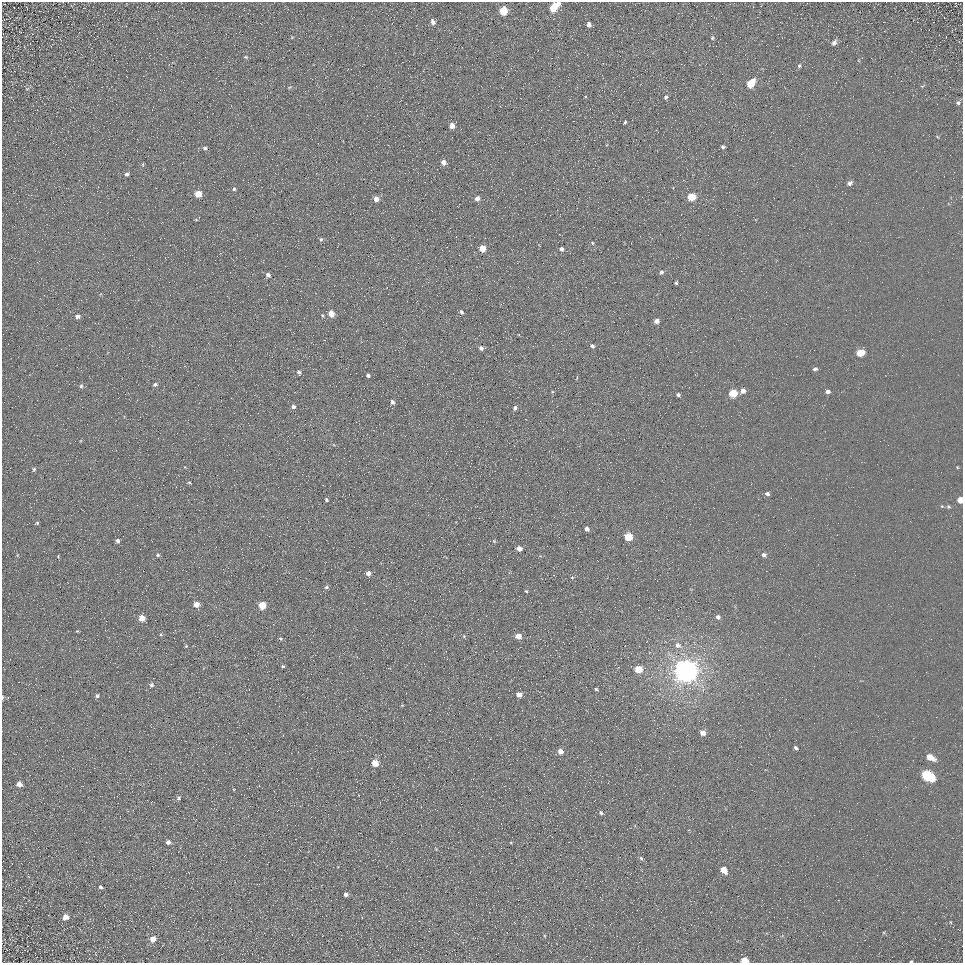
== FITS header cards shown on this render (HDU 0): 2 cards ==
NAXIS1  =                  961
NAXIS2  =                  961

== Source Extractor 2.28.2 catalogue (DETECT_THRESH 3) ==
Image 961 x 961 px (HDU 0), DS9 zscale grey, 1 PNG px = 1 image px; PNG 965 x 965 px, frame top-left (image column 1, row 961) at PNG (2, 2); no overlay
Background 5.14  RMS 7.8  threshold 23.3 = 3 sigma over >= 5 px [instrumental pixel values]
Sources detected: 112; all 112 listed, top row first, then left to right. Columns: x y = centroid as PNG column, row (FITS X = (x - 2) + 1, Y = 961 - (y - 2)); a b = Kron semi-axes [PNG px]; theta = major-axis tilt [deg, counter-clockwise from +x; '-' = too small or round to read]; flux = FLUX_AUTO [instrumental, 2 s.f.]
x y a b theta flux
558 3 5 4 - 2500
553 8 6 5 - 15000
503 11 6 5 - 19000
433 22 6 5 - 2100
589 25 5 4 - 2000
712 38 5 5 - 750
834 43 6 5 - 2100
246 57 5 4 - 580
799 66 5 4 - 880
751 83 7 5 53 16000
666 98 7 5 74 1500
958 103 6 6 - 1200
625 122 4 3 - 710
452 126 4 4 - 4700
723 147 4 4 - 1100
205 148 5 5 - 1200
444 162 5 5 - 2900
127 174 5 4 - 1200
849 183 6 5 - 1500
234 189 4 4 - 850
198 194 5 5 - 11000
691 197 5 5 - 17000
376 199 5 5 - 4100
477 199 5 4 - 2900
196 220 5 3 - 410
321 239 5 4 - 900
592 243 5 4 - 720
482 248 5 5 - 11000
562 249 5 4 - 1800
661 272 6 5 - 1300
268 275 5 4 - 1700
676 283 3 3 - 760
461 312 5 4 - 960
331 314 5 4 - 7500
77 316 5 4 - 2000
322 316 5 4 - 610
657 321 4 4 - 3300
592 346 5 5 - 1300
481 348 5 5 - 1700
860 353 6 4 17 10000
302 360 2 2 - 540
815 369 5 4 - 1300
299 372 6 4 -47 1100
368 376 5 4 - 1200
155 384 5 4 - 1200
81 386 6 5 - 950
743 391 5 5 - 3000
552 392 5 4 - 510
827 392 5 4 - 1900
733 393 5 5 - 21000
678 394 4 3 - 1300
392 402 5 4 - 1700
293 407 6 5 - 1400
515 408 6 5 - 1300
957 467 4 3 - 430
34 469 5 4 - 670
189 482 4 3 - 500
767 494 5 4 - 1600
326 500 4 3 - 850
960 500 5 4 - 5000
263 516 2 2 - 2800
37 523 4 4 - 690
587 529 5 4 - 2000
628 537 5 5 - 18000
118 541 4 4 - 1500
494 541 5 3 - 580
519 548 5 4 - 2800
158 555 5 4 - 870
764 555 5 5 - 1700
58 556 4 3 - 380
368 573 5 5 - 2400
572 577 5 3 - 440
326 587 5 4 - 970
526 591 5 4 - 540
196 604 5 4 - 5300
262 605 5 5 - 15000
718 617 5 5 - 1500
142 618 5 4 - 7600
161 634 5 3 - 460
464 636 5 3 - 530
518 636 5 5 - 5400
281 639 6 3 -31 630
678 645 9 8 - 2600
186 646 4 3 - 460
283 666 3 3 - 810
638 669 5 5 - 11000
686 671 7 7 - 780000
152 685 5 4 - 1300
596 689 4 3 - 700
519 694 5 5 - 3600
97 696 4 4 - 1100
2 697 5 2 - 670
154 728 3 3 - 260
703 733 5 5 - 3600
795 748 4 3 - 1100
560 751 5 4 - 4600
930 757 8 5 -27 7200
375 763 5 5 - 12000
927 776 9 6 -30 58000
19 784 5 4 - 3400
178 798 5 5 - 1100
601 813 6 4 -32 1200
168 842 5 4 - 2300
641 858 5 4 - 860
724 870 5 4 - 6800
100 887 4 4 - 980
346 894 4 4 - 2200
66 917 6 6 - 3300
950 922 5 3 - 510
153 939 7 6 - 3900
744 960 5 4 - 9600
911 961 3 3 - 570
At the frame edge (FLAGS 8, measured only in part): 5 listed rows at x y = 558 3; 960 500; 2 697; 744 960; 911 961